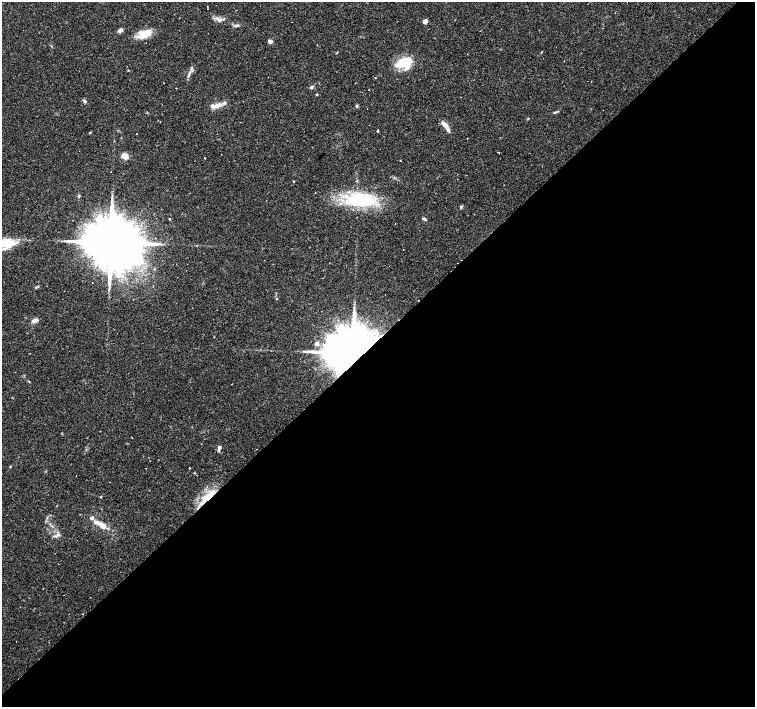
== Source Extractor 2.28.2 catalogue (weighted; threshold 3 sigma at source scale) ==
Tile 15 of 4 x 4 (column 3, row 4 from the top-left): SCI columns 3011-4515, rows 153-1562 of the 6021 x 6009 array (HDU 1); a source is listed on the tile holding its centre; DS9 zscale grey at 2 x 2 block average (1 PNG px = mean of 2 x 2 image px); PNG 757 x 709 px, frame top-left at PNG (2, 2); no overlay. Shown black and unused: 52% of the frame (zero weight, under 2 of 3 exposures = <1% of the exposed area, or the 3 px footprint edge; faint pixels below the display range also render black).
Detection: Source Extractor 2.28.2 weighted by HDU 2 'WHT'; one run over the whole footprint, this tile lists its part. Background 0.0388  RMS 0.0031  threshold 0.0141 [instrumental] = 3 sigma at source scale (4.5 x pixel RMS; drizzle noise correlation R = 1.50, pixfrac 1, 0.0396/0.0396 arcsec/px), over >= 5 px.
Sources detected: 83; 18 cosmic-ray / hot-pixel residue — not listed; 7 inside a brighter listed object's ellipse — not listed separately; the other 58 listed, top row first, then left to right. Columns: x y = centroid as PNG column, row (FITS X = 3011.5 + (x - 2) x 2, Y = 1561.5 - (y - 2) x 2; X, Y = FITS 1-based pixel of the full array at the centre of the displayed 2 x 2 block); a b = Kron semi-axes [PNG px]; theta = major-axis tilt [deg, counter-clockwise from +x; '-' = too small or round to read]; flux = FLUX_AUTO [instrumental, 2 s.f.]
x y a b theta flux
207 6 2 2 - 0.42
219 20 12 5 -37 3.2
184 21 2 2 - 0.24
425 21 5 4 - 2.9
237 25 8 3 10 1.4
120 30 7 4 58 2.1
145 34 20 8 22 11
270 41 5 4 - 2
404 63 18 12 16 21
191 68 3 3 - 0.94
128 70 2 2 - 0.35
188 75 7 3 71 1.7
375 78 2 2 - 1.1
311 87 5 4 - 1.1
317 94 3 2 - 0.63
84 101 5 4 - 1.5
216 106 13 5 15 5.4
356 106 4 3 - 0.94
555 112 5 3 - 0.96
444 124 10 4 -57 4.4
378 131 3 2 - 0.67
90 133 4 2 - 0.53
467 139 2 2 - 0.76
499 152 2 2 - 0.53
125 156 7 6 - 5.9
205 158 2 2 - 0.61
111 172 2 2 - 0.42
294 181 3 2 - 0.4
79 196 3 3 - 1
112 198 4 2 - 0.75
360 200 37 17 -5 55
461 207 5 2 - 0.84
169 219 2 2 - 8.3
424 219 5 3 - 1.4
72 220 2 2 - 1
395 223 2 2 - 0.28
155 238 2 2 - 0.46
6 243 24 10 3 21
111 243 14 11 35 7500
403 250 2 2 - 0.33
154 269 3 2 - 0.5
133 299 2 2 - 0.45
276 299 3 2 - 0.47
35 320 8 4 25 2.8
316 344 3 3 - 4.4
353 353 14 8 42 8600
132 437 2 2 - 0.46
219 447 3 3 - 3.7
257 449 2 2 - 0.24
10 466 3 2 - 0.43
145 468 2 2 - 0.6
189 468 2 2 - 0.32
100 497 3 2 - 0.38
206 498 14 7 52 10
92 518 4 4 - 2.3
102 525 9 5 -38 7.5
58 534 4 3 - 1.4
82 614 2 2 - 0.36
Overlapping masked pixels (flux is a lower limit): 2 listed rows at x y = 353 353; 206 498
Isophote crosses this tile's border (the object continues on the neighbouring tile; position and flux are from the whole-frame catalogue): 1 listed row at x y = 6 243
Diffuse or blended objects may show on this block-average render without a row.